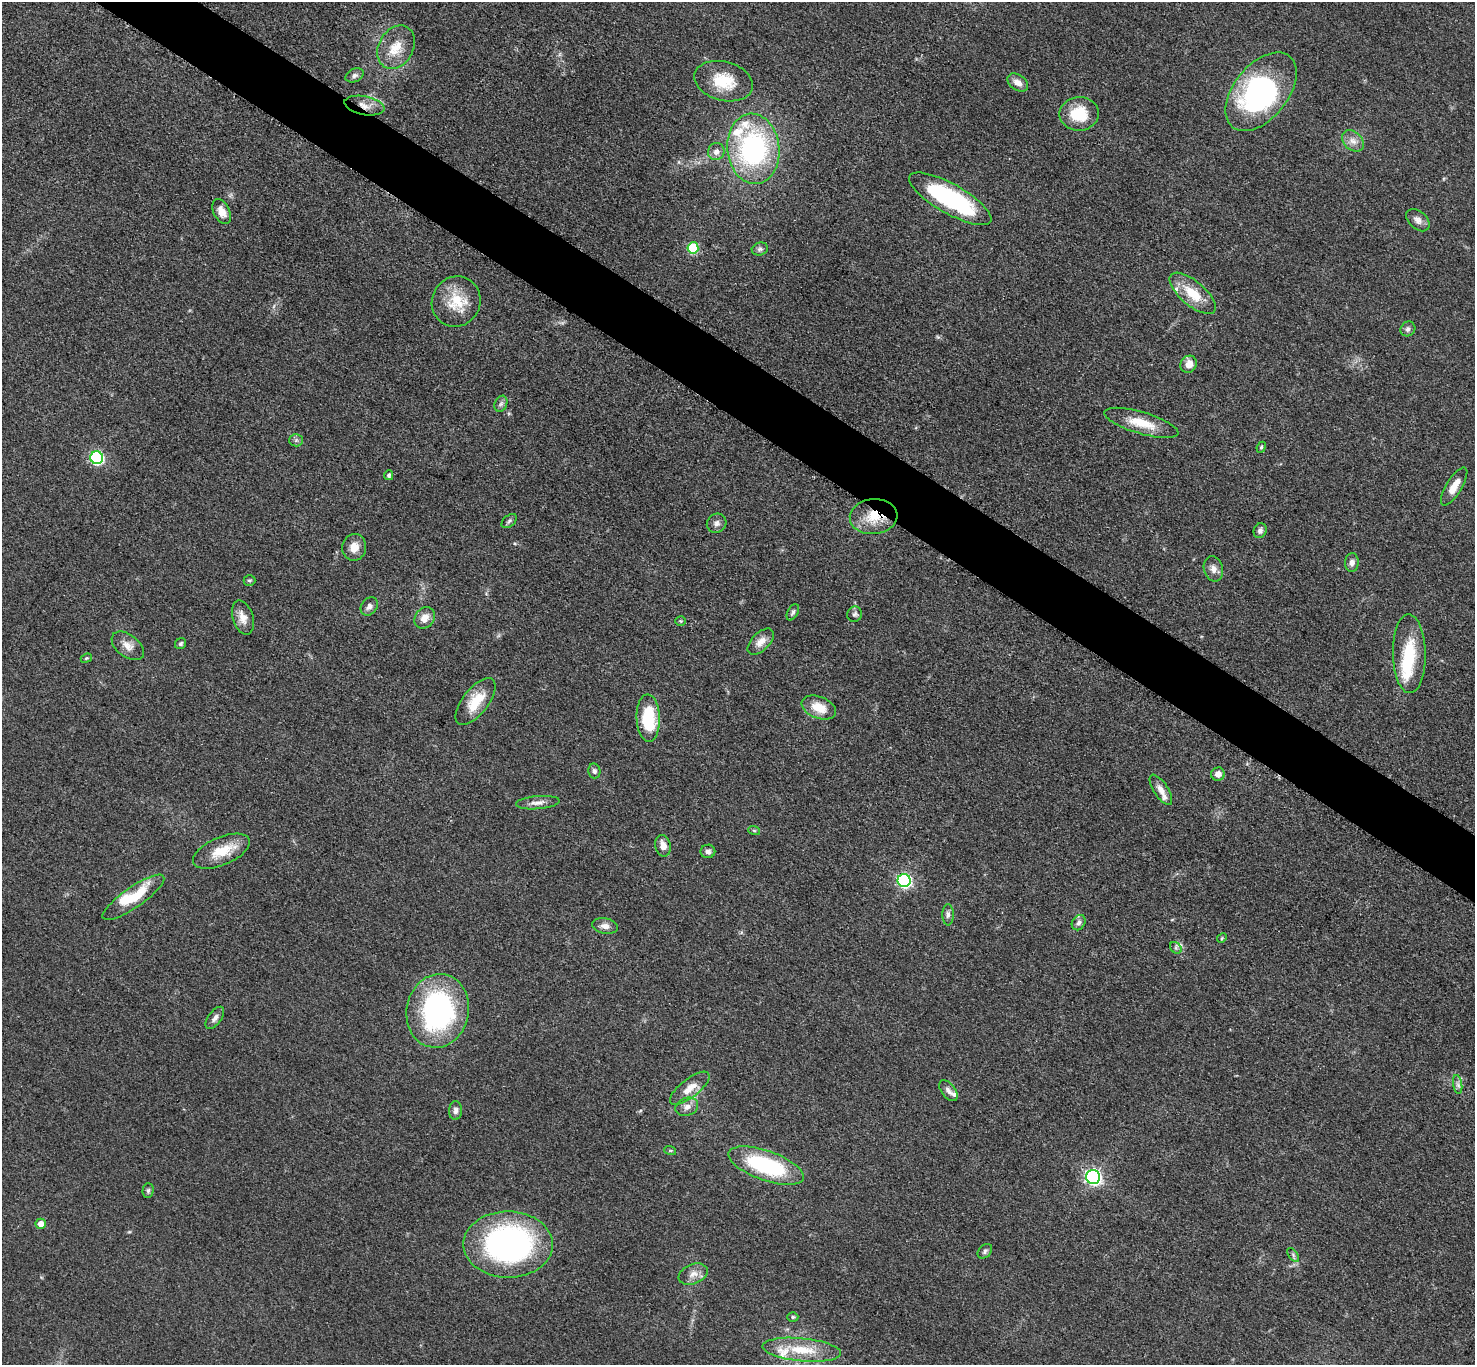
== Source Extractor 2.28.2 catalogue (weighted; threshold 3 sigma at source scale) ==
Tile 11 of 4 x 4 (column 3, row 3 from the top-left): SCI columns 2957-4429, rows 1525-2887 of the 5909 x 5914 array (HDU 1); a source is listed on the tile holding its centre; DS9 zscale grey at full resolution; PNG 1477 x 1367 px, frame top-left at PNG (2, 2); each listed source drawn as its Kron ellipse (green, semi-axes under 4 px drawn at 4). Shown black and unused: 4% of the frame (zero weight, under 3 of 5 exposures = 1% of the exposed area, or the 3 px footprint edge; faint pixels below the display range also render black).
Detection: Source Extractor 2.28.2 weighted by HDU 2 'WHT'; one run over the whole footprint, this tile lists its part. Background 0.0536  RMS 0.0058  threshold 0.0259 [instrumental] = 3 sigma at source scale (4.5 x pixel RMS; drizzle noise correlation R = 1.50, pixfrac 1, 0.05/0.05 arcsec/px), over >= 5 px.
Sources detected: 89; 3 inside a brighter object's white glare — neither listed nor drawn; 5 inside a brighter listed object's ellipse — not listed separately; the other 81 listed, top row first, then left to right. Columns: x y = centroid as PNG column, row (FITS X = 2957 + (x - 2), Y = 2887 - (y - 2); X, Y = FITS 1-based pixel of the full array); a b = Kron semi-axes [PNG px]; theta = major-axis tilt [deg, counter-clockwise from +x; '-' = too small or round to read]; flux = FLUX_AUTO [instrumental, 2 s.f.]
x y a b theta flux
396 47 23 17 61 13
355 75 9 6 24 2
724 81 30 19 -15 19
1018 82 11 7 -34 4.3
1261 92 45 27 51 110
364 106 20 9 -11 7
1079 114 20 17 1 19
1353 141 12 9 -44 4.4
753 149 35 26 -84 110
716 152 8 8 - 3.2
950 199 46 15 -29 74
222 212 13 8 -63 5.8
1418 220 13 9 -42 3.6
693 248 5 5 - 31
760 249 8 6 14 1.7
1193 293 28 12 -40 16
456 301 25 24 - 19
1408 329 8 7 - 1.8
1189 364 9 7 52 6
501 404 8 6 68 1.8
1141 423 38 11 -16 15
296 440 6 6 - 1.3
1261 447 6 4 66 0.86
97 458 6 6 - 88
389 475 5 4 - 1.7
1454 486 22 8 58 7
874 517 24 17 5 17
509 521 9 5 39 1.4
717 523 10 9 - 2.6
1260 531 8 6 68 2
354 547 13 12 - 6.1
1352 563 9 7 86 2.8
1213 569 13 9 -73 3.8
249 580 6 5 - 1
369 606 10 7 52 2.4
793 612 9 5 61 1.5
855 614 8 7 - 1.7
243 618 17 10 -73 5.7
425 618 11 9 49 5.6
681 621 5 4 - 0.78
761 642 16 9 45 5.5
181 644 6 5 - 1.1
128 646 18 11 -37 5.7
1409 654 39 16 -89 26
86 658 6 4 21 0.75
476 702 28 13 52 16
819 708 18 11 -21 11
648 718 24 11 -88 31
594 771 7 6 - 1.6
1218 774 7 6 - 3.6
1161 790 17 7 -57 5
538 803 22 6 5 4.1
754 830 6 4 -19 0.72
663 846 11 7 -77 5.5
221 851 30 14 23 15
708 851 7 6 - 2.3
904 880 6 6 - 120
133 897 37 10 35 18
948 915 11 5 -90 2.2
1079 923 8 6 56 2
605 926 13 7 -11 3.6
1222 938 5 4 - 0.69
1176 948 6 5 - 1.3
438 1011 37 31 78 120
215 1018 13 6 54 2.7
1458 1084 9 4 -81 1.8
690 1088 24 9 38 7.7
948 1091 12 6 -52 2.5
687 1107 11 9 20 3.7
455 1111 9 6 88 2.6
670 1150 6 4 -19 0.71
766 1166 39 15 -19 65
1093 1177 7 7 - 170
148 1191 7 5 88 1.4
41 1224 5 5 - 4.6
508 1244 45 33 0 170
985 1251 8 6 47 1.6
1293 1255 8 4 -54 1.3
693 1274 15 9 21 4.7
793 1317 5 4 - 0.86
802 1350 39 11 -5 19
Overlapping masked pixels (flux is a lower limit): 2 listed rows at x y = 364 106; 874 517